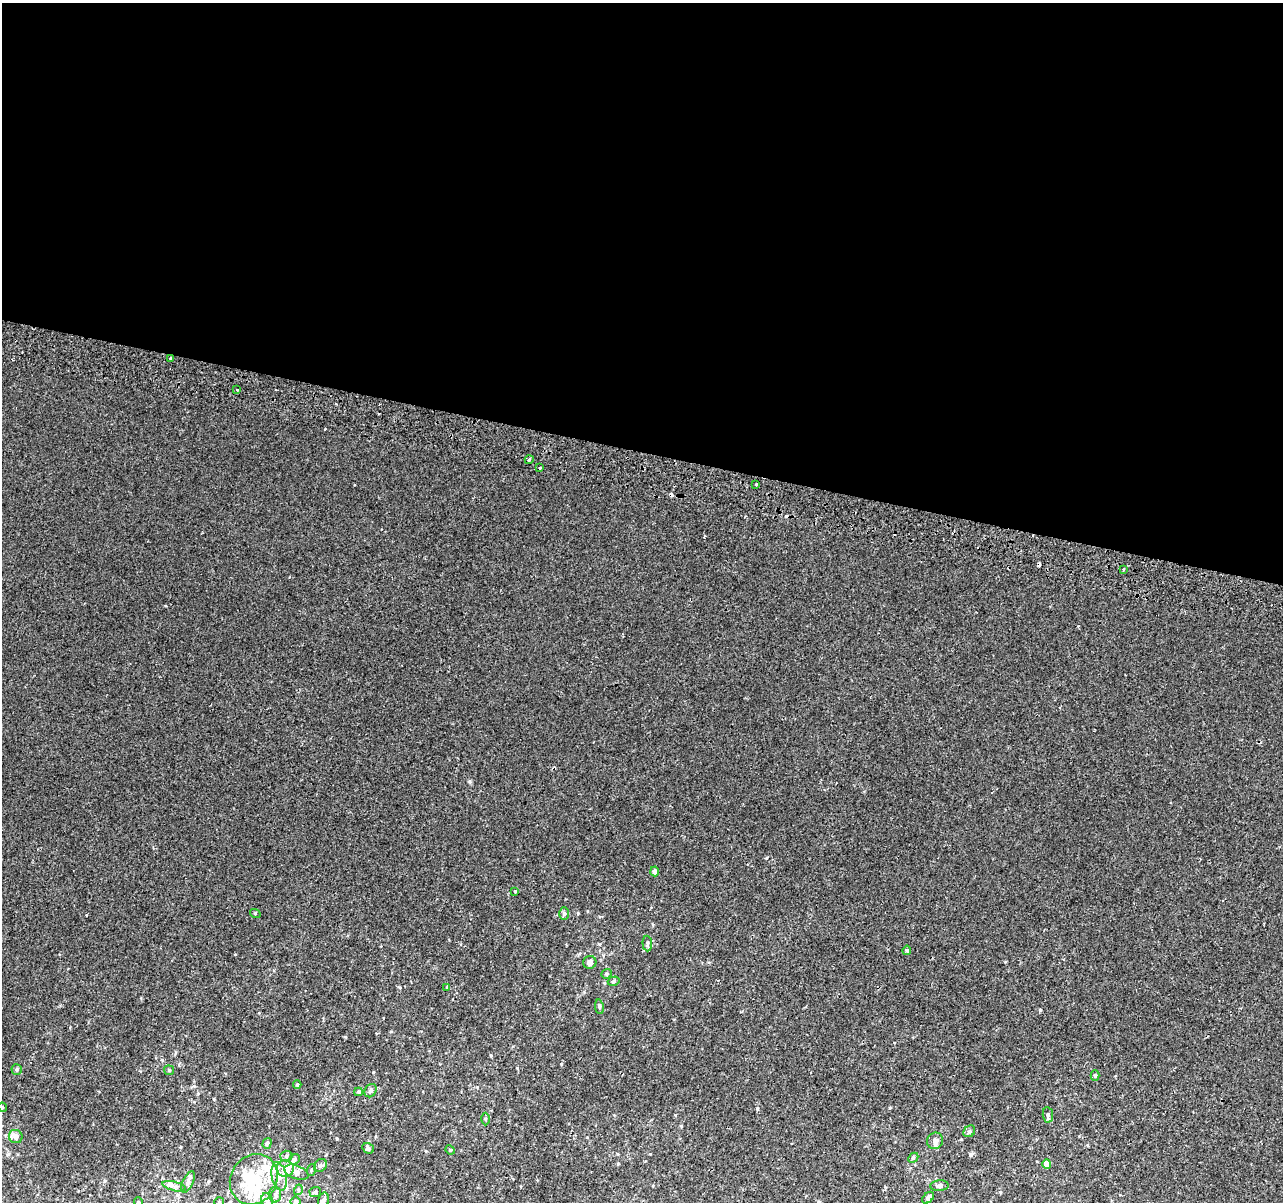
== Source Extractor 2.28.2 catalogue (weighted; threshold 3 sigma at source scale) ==
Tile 3 of 4 x 4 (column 3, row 1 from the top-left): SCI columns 2581-3861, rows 3930-5129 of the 5152 x 5395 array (HDU 1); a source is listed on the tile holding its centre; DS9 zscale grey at full resolution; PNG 1285 x 1204 px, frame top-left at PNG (2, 3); each listed source drawn as its Kron ellipse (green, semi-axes under 4 px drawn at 4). Shown black and unused: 38% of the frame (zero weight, under 2 of 3 exposures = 2% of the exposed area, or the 3 px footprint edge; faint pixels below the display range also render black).
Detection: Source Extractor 2.28.2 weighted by HDU 2 'WHT'; one run over the whole footprint, this tile lists its part. Background 7.68e-04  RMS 0.0028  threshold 0.0128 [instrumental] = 3 sigma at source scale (4.5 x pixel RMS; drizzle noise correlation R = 1.50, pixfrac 1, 0.0396/0.0396 arcsec/px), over >= 5 px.
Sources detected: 66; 2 inside a brighter object's white glare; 6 cosmic-ray / hot-pixel residue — neither listed nor drawn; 4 inside a brighter listed object's ellipse — not listed separately; the other 54 listed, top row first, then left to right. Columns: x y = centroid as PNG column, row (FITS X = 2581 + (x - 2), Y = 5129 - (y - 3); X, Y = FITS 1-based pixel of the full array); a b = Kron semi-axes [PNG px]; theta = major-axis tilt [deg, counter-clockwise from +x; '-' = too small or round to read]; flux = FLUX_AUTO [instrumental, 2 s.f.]
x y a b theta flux
171 358 3 3 - 0.99
237 390 3 2 - 0.28
529 460 4 3 - 0.28
539 468 3 3 - 1.2
756 484 2 2 - 0.31
1123 569 3 3 - 0.51
655 871 5 4 - 0.91
515 892 3 3 - 0.66
255 913 5 3 - 0.31
564 914 6 5 - 0.57
647 943 8 5 -86 0.56
907 950 4 3 - 0.45
590 962 6 6 - 1.2
607 974 5 4 - 0.39
614 981 6 4 18 0.49
447 987 4 3 - 0.33
599 1007 7 3 -82 0.41
17 1069 5 5 - 0.49
169 1070 5 5 - 0.4
1095 1075 5 4 - 0.32
297 1084 4 4 - 0.31
371 1091 7 5 55 0.65
358 1092 4 4 - 0.36
2 1107 5 3 - 0.28
1048 1115 7 5 -82 0.58
485 1119 6 4 90 0.38
969 1131 6 5 - 0.53
16 1136 7 6 - 1.4
935 1141 8 8 - 1.3
267 1143 5 4 - 0.58
368 1148 6 5 - 0.57
450 1150 5 4 - 0.31
286 1156 6 5 - 0.58
913 1158 6 4 45 0.38
294 1159 6 5 - 0.47
1047 1164 4 4 - 2.3
320 1165 7 6 - 0.65
285 1168 8 8 - 3.4
311 1170 6 3 72 0.34
296 1172 12 6 -21 1.5
279 1176 14 7 -77 2.2
254 1179 26 23 56 13
188 1182 12 5 65 0.9
174 1186 12 4 -14 0.9
939 1186 9 5 4 0.86
298 1190 5 3 - 0.29
315 1192 6 5 - 0.49
275 1194 8 6 90 0.78
928 1198 7 4 45 0.87
323 1200 7 5 72 0.66
267 1201 8 5 -70 0.78
138 1202 4 4 - 0.27
219 1202 5 4 - 0.41
296 1202 5 5 - 0.91
Overlapping masked pixels (flux is a lower limit): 1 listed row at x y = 171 358
Isophote crosses this tile's border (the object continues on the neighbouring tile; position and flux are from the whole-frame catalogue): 4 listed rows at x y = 2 1107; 138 1202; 219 1202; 296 1202
Unlisted compact peaks at least as high as the median listed source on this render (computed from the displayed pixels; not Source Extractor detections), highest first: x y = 1040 1010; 373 1072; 470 781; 578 913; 757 1108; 971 1155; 337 1139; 517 1068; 1000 1192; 1005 962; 86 915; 235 954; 650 1154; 681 1126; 399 987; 491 1055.